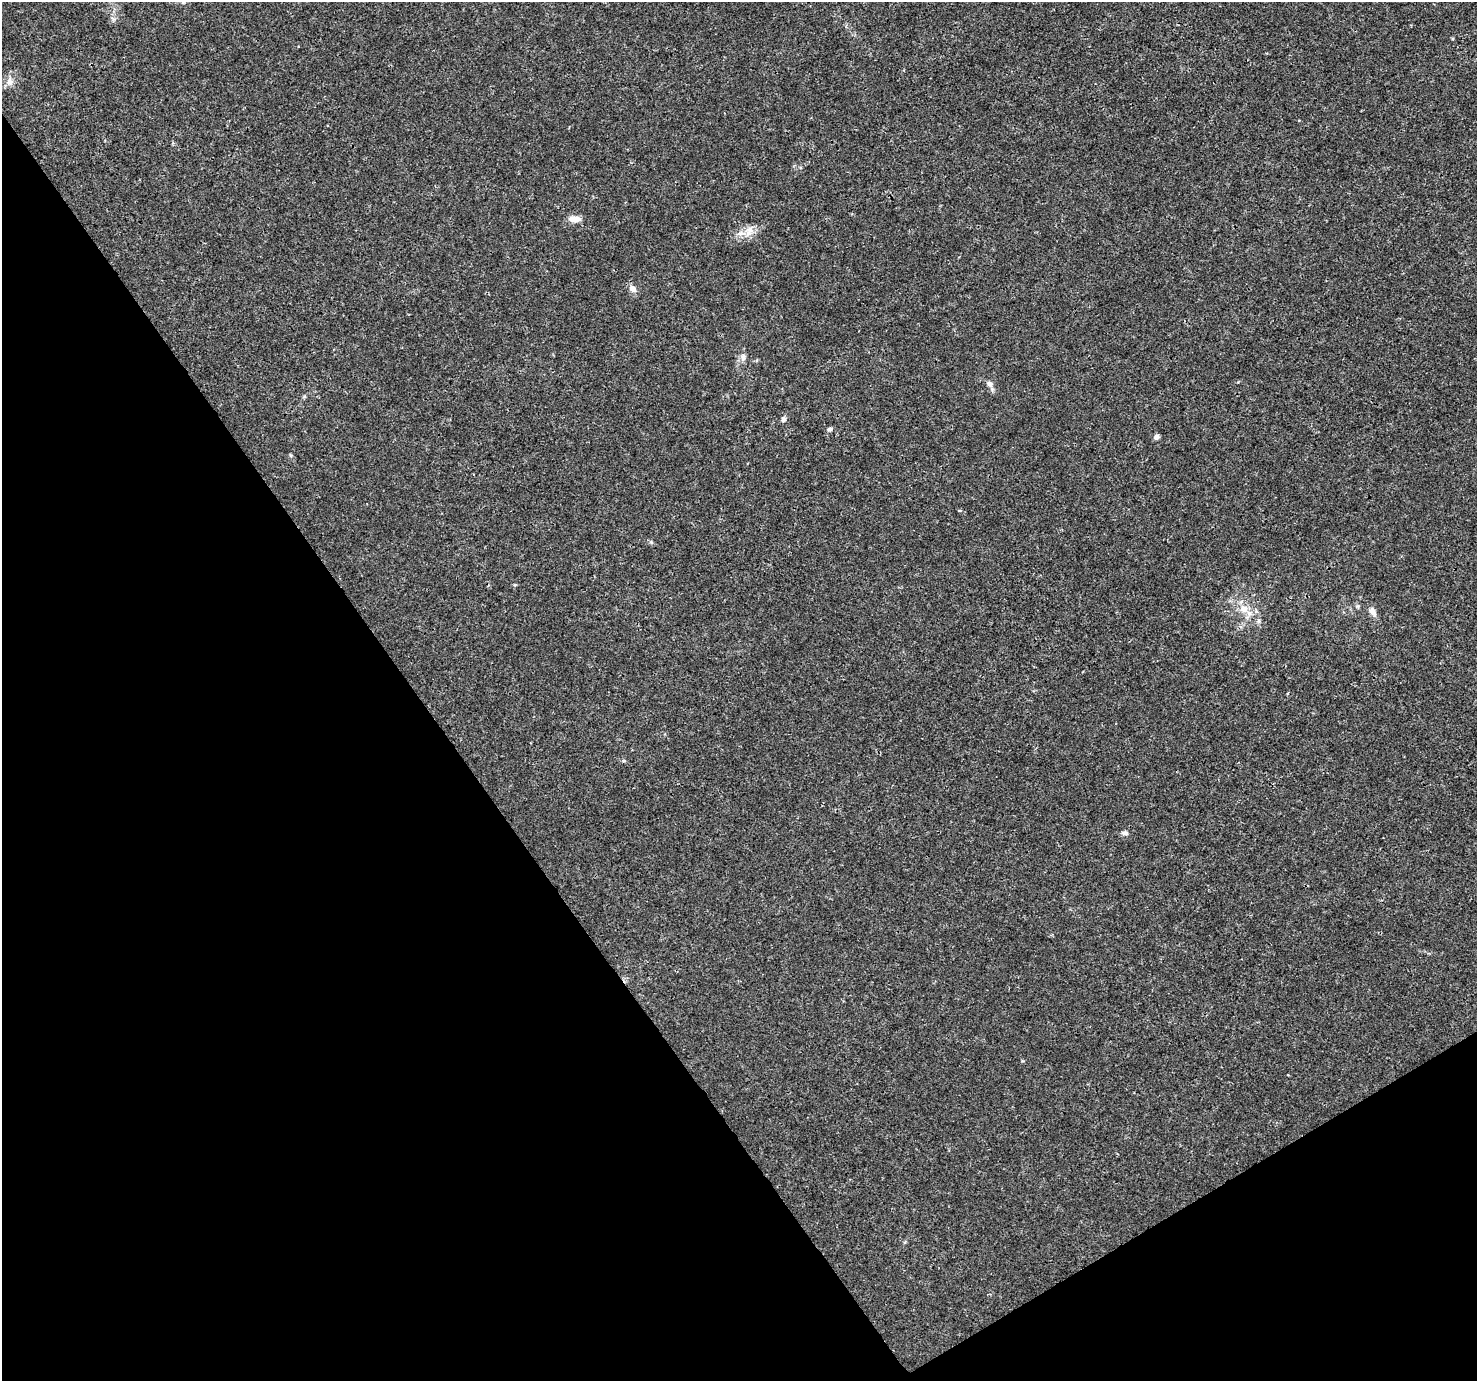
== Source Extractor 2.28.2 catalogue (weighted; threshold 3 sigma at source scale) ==
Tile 14 of 4 x 4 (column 2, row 4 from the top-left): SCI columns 1480-2954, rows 183-1561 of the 5904 x 5819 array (HDU 1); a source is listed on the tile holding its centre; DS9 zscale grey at full resolution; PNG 1479 x 1383 px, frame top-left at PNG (2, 2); no overlay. Shown black and unused: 33% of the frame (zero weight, under 3 of 4 exposures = <1% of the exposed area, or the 3 px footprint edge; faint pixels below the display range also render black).
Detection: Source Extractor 2.28.2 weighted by HDU 2 'WHT'; one run over the whole footprint, this tile lists its part. Background 0.00368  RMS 0.0011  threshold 0.00501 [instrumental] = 3 sigma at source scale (4.5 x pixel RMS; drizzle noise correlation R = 1.50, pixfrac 1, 0.0396/0.0396 arcsec/px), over >= 5 px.
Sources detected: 15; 1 inside a brighter listed object's ellipse — not listed separately; the other 14 listed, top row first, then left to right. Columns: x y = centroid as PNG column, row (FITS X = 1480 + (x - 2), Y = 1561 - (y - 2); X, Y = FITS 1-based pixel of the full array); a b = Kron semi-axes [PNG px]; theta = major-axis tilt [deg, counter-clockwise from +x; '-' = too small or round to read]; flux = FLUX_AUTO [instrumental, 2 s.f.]
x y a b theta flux
10 82 13 9 82 0.7
574 219 15 7 -5 0.98
750 229 12 8 63 0.84
632 288 9 7 -41 0.71
743 358 11 6 85 0.44
990 384 8 7 - 0.49
783 419 8 6 70 0.32
830 429 6 5 - 0.27
1156 437 6 5 - 0.47
290 455 5 3 - 0.13
1244 609 12 10 12 1.2
1256 611 6 4 -73 0.19
1373 611 13 7 -64 0.64
1125 833 9 6 -4 0.34